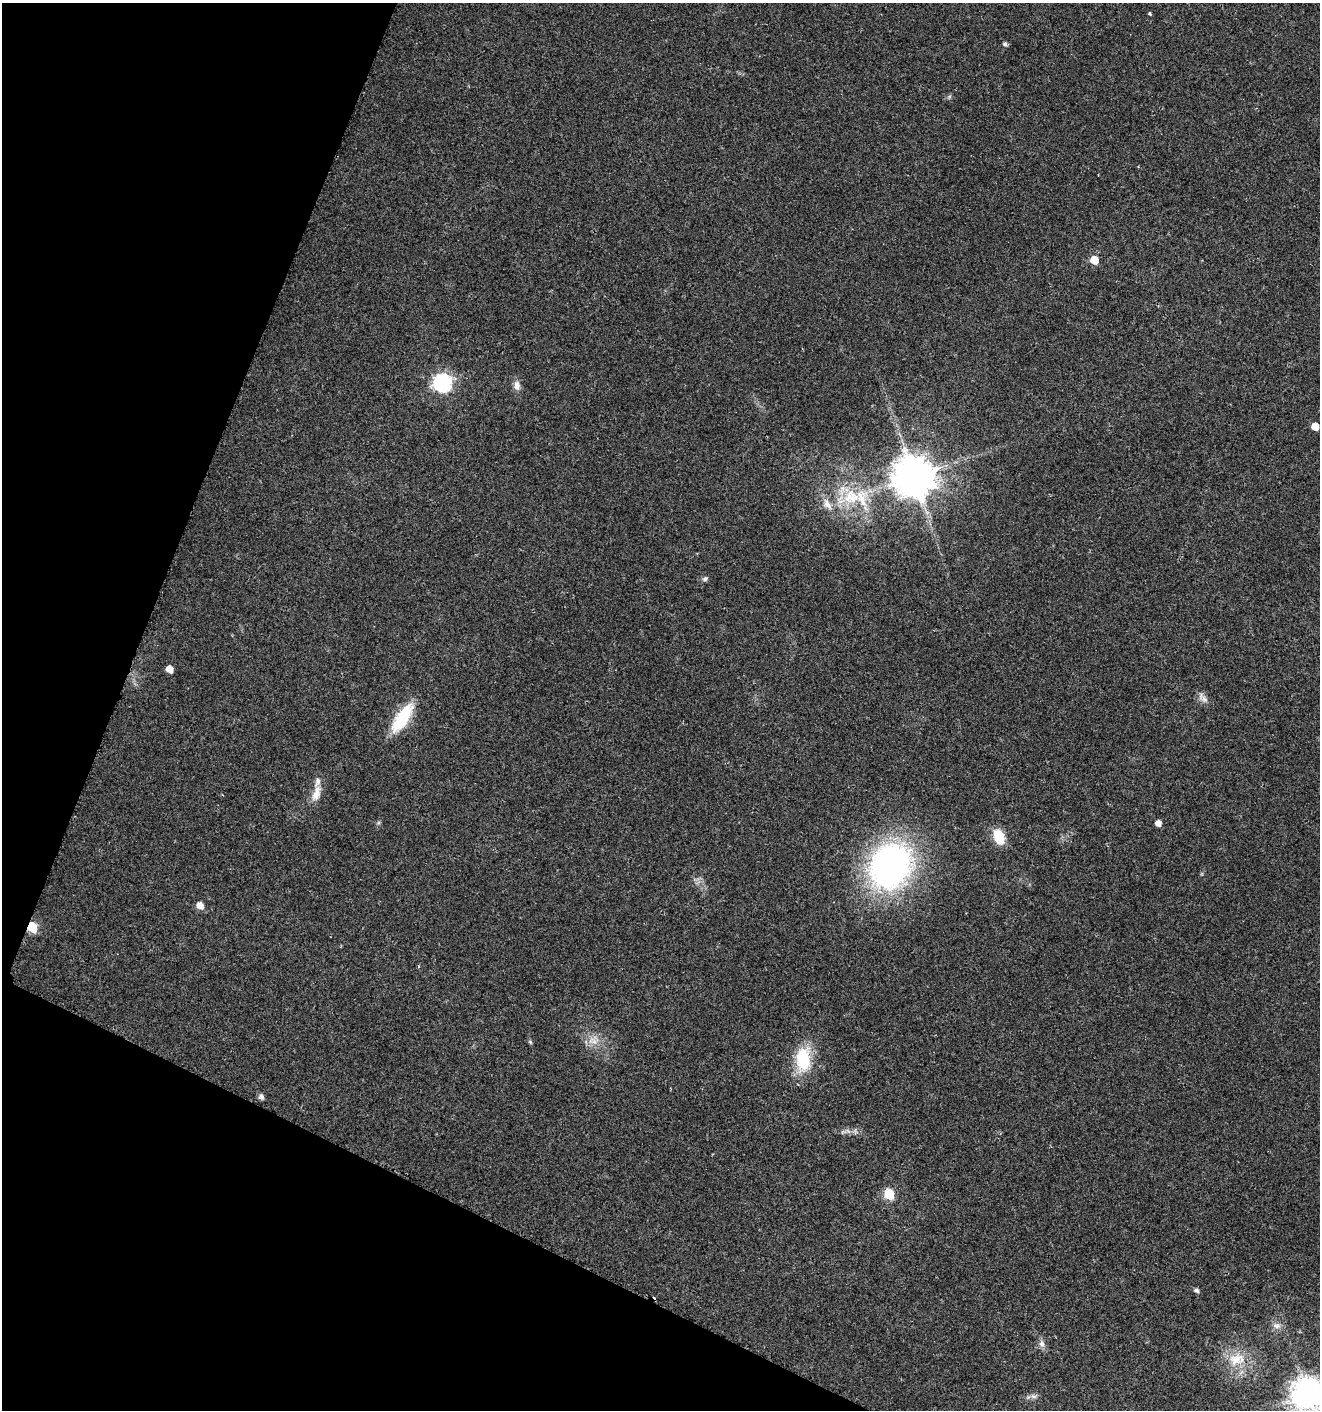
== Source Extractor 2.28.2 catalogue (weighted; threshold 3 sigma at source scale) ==
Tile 9 of 4 x 4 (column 1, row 3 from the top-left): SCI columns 280-1597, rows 1414-2821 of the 5767 x 5648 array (HDU 1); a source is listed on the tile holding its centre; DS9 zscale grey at full resolution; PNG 1322 x 1412 px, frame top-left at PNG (2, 3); no overlay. Shown black and unused: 21% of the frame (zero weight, under 2 of 3 exposures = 1% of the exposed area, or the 3 px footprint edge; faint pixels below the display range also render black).
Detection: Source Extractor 2.28.2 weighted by HDU 2 'WHT'; one run over the whole footprint, this tile lists its part. Background 0.0196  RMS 0.0049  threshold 0.022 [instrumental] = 3 sigma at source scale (4.5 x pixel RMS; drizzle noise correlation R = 1.50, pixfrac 1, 0.0396/0.0396 arcsec/px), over >= 5 px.
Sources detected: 33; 3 inside a brighter listed object's ellipse — not listed separately; the other 30 listed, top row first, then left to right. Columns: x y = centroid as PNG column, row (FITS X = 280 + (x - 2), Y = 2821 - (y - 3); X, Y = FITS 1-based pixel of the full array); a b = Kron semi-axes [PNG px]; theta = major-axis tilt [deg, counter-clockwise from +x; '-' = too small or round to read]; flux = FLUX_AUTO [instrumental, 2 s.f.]
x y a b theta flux
1149 14 4 3 - 0.81
1005 44 5 4 - 1.3
1094 260 6 5 - 9.2
443 383 8 7 - 160
517 386 12 8 -80 3.1
1315 426 5 5 - 8.6
914 476 12 11 - 1700
852 497 43 22 17 30
705 579 8 6 38 1.1
170 669 6 5 - 6.6
1204 699 12 8 -44 2.7
402 718 34 12 56 24
316 793 25 11 75 6.1
1158 823 5 4 - 4
999 837 12 8 -70 16
890 866 41 34 58 170
200 905 7 6 - 4.6
32 927 6 5 - 29
594 1041 10 9 - 3.8
530 1042 6 5 - 0.68
803 1059 30 17 -90 23
261 1097 6 5 - 1.9
848 1131 9 3 -32 1.2
889 1194 6 6 - 29
1196 1290 5 5 - 1.5
1276 1326 12 8 -1 2.8
1042 1343 10 7 -78 2.3
1236 1359 26 16 10 12
1308 1393 10 10 - 860
1033 1396 9 6 -17 1.7
Overlapping masked pixels (flux is a lower limit): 1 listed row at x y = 32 927
Isophote crosses this tile's border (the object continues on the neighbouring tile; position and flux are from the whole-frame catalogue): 1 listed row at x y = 1308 1393